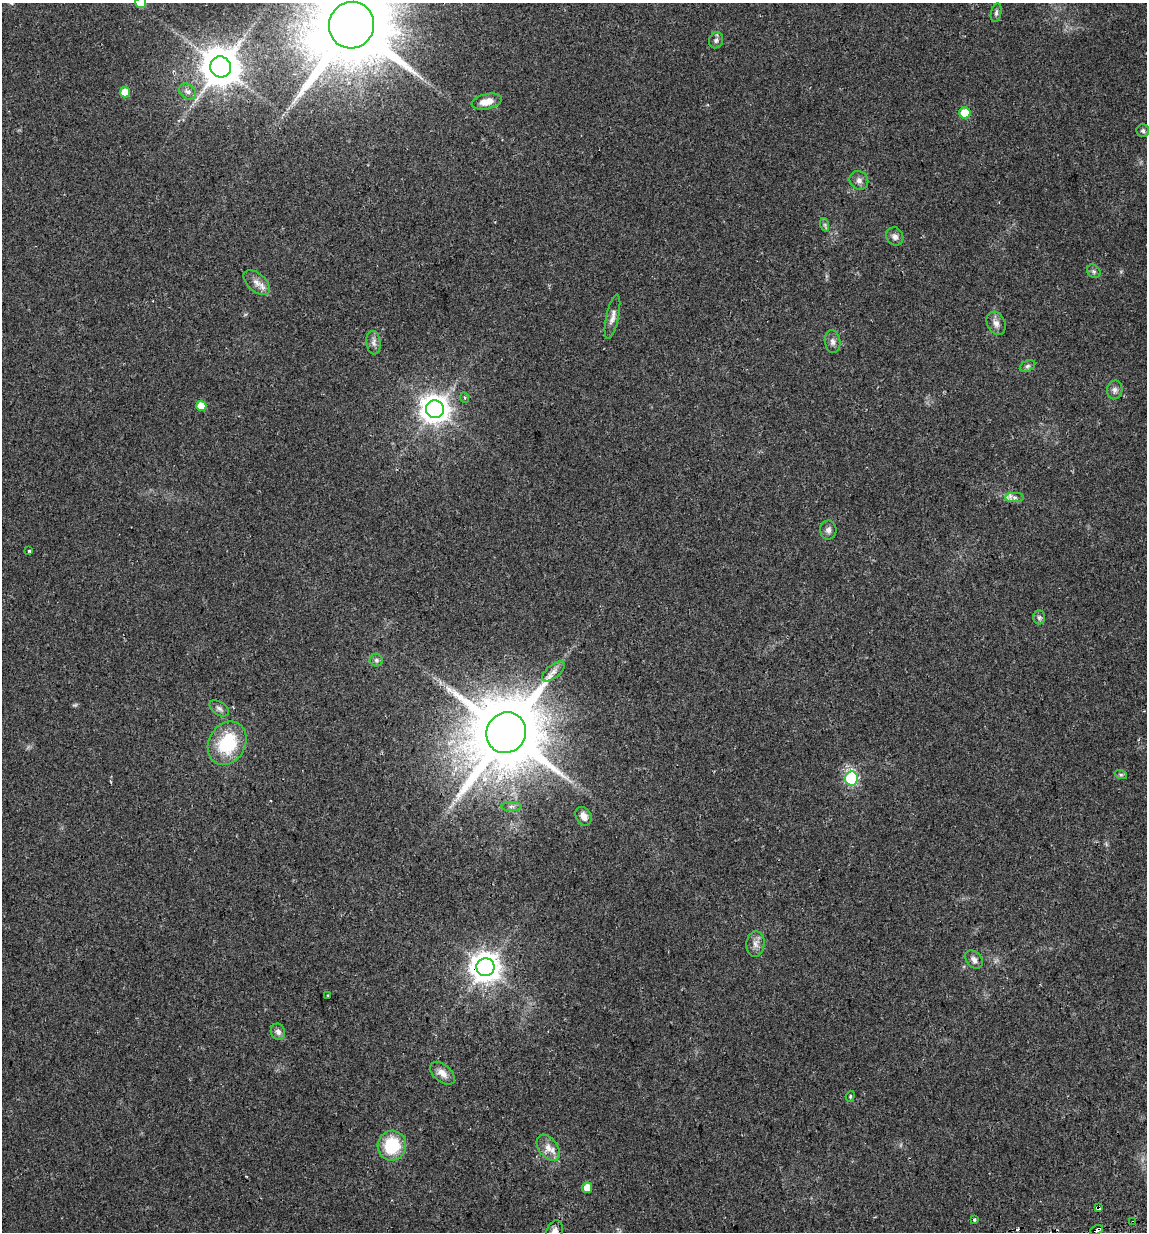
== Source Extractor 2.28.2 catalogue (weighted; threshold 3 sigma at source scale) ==
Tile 6 of 4 x 4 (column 2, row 2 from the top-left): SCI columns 1183-2327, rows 2491-3720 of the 4700 x 4980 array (HDU 1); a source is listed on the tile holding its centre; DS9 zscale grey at full resolution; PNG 1149 x 1234 px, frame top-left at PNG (2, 3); each listed source drawn as its Kron ellipse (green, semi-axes under 4 px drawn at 4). Shown black and unused: <1% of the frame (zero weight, under 2 of 3 exposures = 2% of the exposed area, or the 3 px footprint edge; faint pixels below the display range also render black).
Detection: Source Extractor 2.28.2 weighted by HDU 2 'WHT'; one run over the whole footprint, this tile lists its part. Background 0.0534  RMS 0.0079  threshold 0.0354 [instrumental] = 3 sigma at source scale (4.5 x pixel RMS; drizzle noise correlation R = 1.50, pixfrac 1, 0.0396/0.0396 arcsec/px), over >= 5 px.
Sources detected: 53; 1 cosmic-ray / hot-pixel residue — neither listed nor drawn; the other 52 listed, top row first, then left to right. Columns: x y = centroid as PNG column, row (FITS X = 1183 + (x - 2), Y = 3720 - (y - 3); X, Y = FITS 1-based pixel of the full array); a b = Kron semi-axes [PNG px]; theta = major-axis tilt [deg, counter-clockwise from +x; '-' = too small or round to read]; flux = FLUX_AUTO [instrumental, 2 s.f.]
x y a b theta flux
141 3 5 5 - 17
996 13 9 5 78 1.9
352 25 23 22 - 10000
716 40 8 7 - 2.5
221 67 10 10 - 2100
125 92 5 5 - 16
187 92 9 7 -41 3
487 102 15 7 13 9.3
965 113 6 5 - 18
1143 131 6 6 - 1.7
859 180 10 8 -39 3.6
825 225 7 4 -72 1.3
895 236 9 8 - 3.2
1094 271 7 6 - 1.8
257 282 16 9 -42 5.6
612 317 23 6 78 4.6
996 323 12 9 -64 4.8
833 342 11 7 -81 3.3
373 343 12 7 -83 3.3
1027 366 8 5 27 1.9
1115 390 9 7 77 3.1
465 398 5 3 - 0.84
201 406 5 5 - 15
435 409 9 8 - 880
1014 497 9 4 -1 2.8
828 530 9 8 - 3.2
29 551 3 3 - 2.3
1039 617 7 6 - 1.8
376 660 6 6 - 1.8
553 671 14 6 39 4.5
219 708 10 6 -32 2.7
506 733 21 19 58 7700
227 743 23 18 61 43
1121 775 6 4 -18 1.2
851 778 7 6 - 76
511 806 10 4 0 2
584 816 10 7 -59 5.1
755 944 13 9 85 4.8
974 960 10 7 -49 3.4
485 967 9 9 - 1000
328 995 3 3 - 1.4
278 1032 8 7 - 3.3
442 1073 14 8 -40 6.8
850 1096 6 4 71 0.95
392 1146 15 14 - 35
548 1148 15 9 -53 6.9
587 1188 5 5 - 8
1099 1208 4 3 - 17
974 1220 3 3 - 1.4
1133 1222 3 2 - 1.3
1096 1230 7 3 24 8.4
555 1231 11 8 71 5.1
Overlapping masked pixels (flux is a lower limit): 5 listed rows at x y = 506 733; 485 967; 1099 1208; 1133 1222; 1096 1230
Isophote crosses this tile's border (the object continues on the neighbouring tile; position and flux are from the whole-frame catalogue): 3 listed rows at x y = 141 3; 352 25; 555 1231